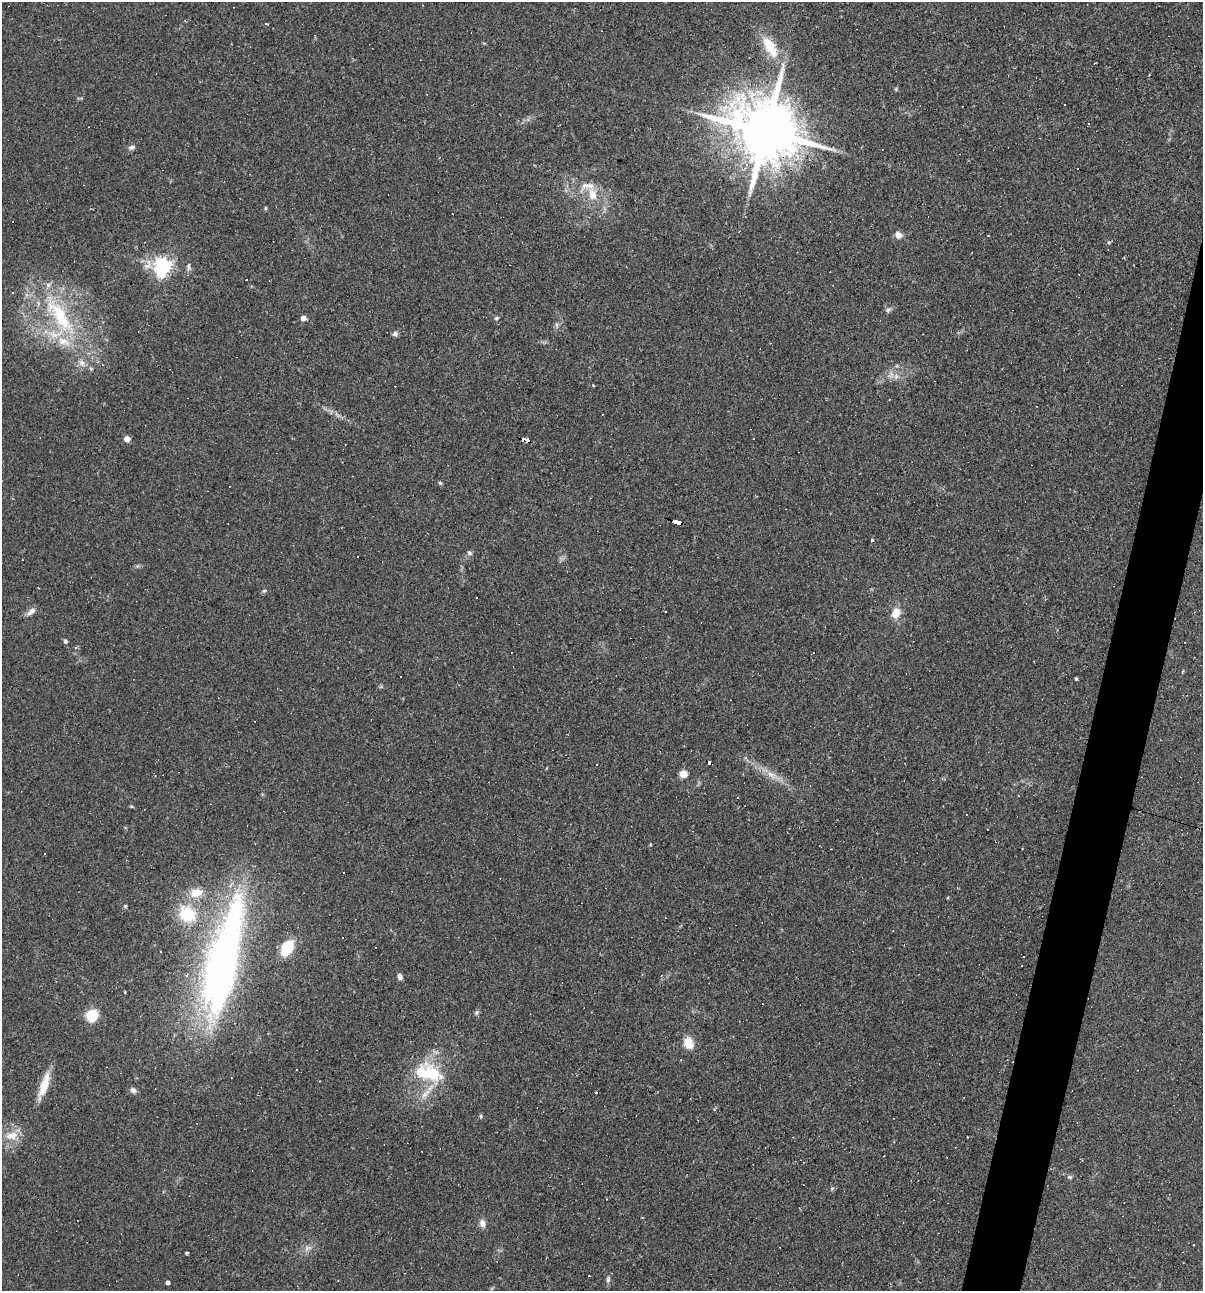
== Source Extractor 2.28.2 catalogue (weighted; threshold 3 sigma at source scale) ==
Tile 10 of 4 x 4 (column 2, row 3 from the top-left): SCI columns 1323-2523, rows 1289-2577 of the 5172 x 5154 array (HDU 1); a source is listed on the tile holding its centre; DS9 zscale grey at full resolution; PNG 1205 x 1293 px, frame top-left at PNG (2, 2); no overlay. Shown black and unused: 3% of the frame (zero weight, under 2 of 3 exposures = <1% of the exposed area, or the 3 px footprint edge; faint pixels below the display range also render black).
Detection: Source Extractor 2.28.2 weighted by HDU 2 'WHT'; one run over the whole footprint, this tile lists its part. Background 0.0888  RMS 0.0065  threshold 0.0292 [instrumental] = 3 sigma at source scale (4.5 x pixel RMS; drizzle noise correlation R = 1.50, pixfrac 1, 0.05/0.05 arcsec/px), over >= 5 px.
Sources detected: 97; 28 cosmic-ray / hot-pixel residue — not listed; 7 inside a brighter listed object's ellipse — not listed separately; the other 62 listed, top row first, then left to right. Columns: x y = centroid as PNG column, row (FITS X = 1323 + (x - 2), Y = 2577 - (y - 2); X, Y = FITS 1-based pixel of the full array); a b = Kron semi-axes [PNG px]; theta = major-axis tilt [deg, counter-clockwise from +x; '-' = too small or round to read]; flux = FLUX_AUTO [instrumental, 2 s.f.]
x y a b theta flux
770 47 35 14 -59 18
1065 104 3 2 - 0.75
765 131 19 15 -22 6500
131 147 9 6 14 1.9
1077 169 3 3 - 15
592 194 17 10 -76 8.9
265 208 5 3 - 0.67
898 235 9 8 - 3.5
163 266 7 6 - 240
189 267 13 4 87 1.8
247 279 3 3 - 1.7
888 310 7 5 46 1.4
60 316 61 20 -55 58
303 318 4 4 - 6.3
496 318 6 4 27 1
395 334 6 6 - 2
91 369 5 4 - 0.83
896 376 7 6 - 2.3
889 400 3 2 - 0.4
127 439 4 4 - 8.3
525 440 7 4 -19 54
440 483 5 4 - 0.83
677 523 10 3 -16 120
872 540 3 3 - 1.2
469 553 7 4 -28 1.2
264 591 5 5 - 0.94
31 611 13 6 38 3.3
665 612 3 2 - 0.59
896 613 11 8 66 8
65 641 6 5 - 1.4
1076 679 3 3 - 0.97
709 763 5 3 - 19
683 774 5 5 - 19
771 775 11 4 -34 3.2
737 797 3 3 - 0.72
45 853 3 2 - 0.85
344 872 3 2 - 0.96
196 893 18 12 13 9.6
125 906 5 3 - 0.66
187 914 14 12 -35 29
287 948 12 8 59 29
1024 957 3 2 - 0.6
224 966 125 38 76 280
400 977 7 5 -64 2.3
125 992 3 2 - 0.89
476 1012 7 5 69 1.2
92 1015 9 9 - 20
688 1043 12 10 -69 9.3
429 1074 37 25 -25 35
44 1086 27 10 71 12
133 1090 8 7 - 2.1
596 1093 3 2 - 0.83
481 1116 7 3 -82 0.82
12 1135 17 10 11 8.1
1070 1177 6 5 - 1.1
832 1188 6 4 19 0.92
482 1223 9 8 - 3.5
307 1248 10 5 27 2.6
187 1253 3 3 - 2.7
588 1275 3 3 - 1.3
608 1279 9 5 75 1.5
167 1282 4 3 - 2.3
Overlapping masked pixels (flux is a lower limit): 4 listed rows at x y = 765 131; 525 440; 677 523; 709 763